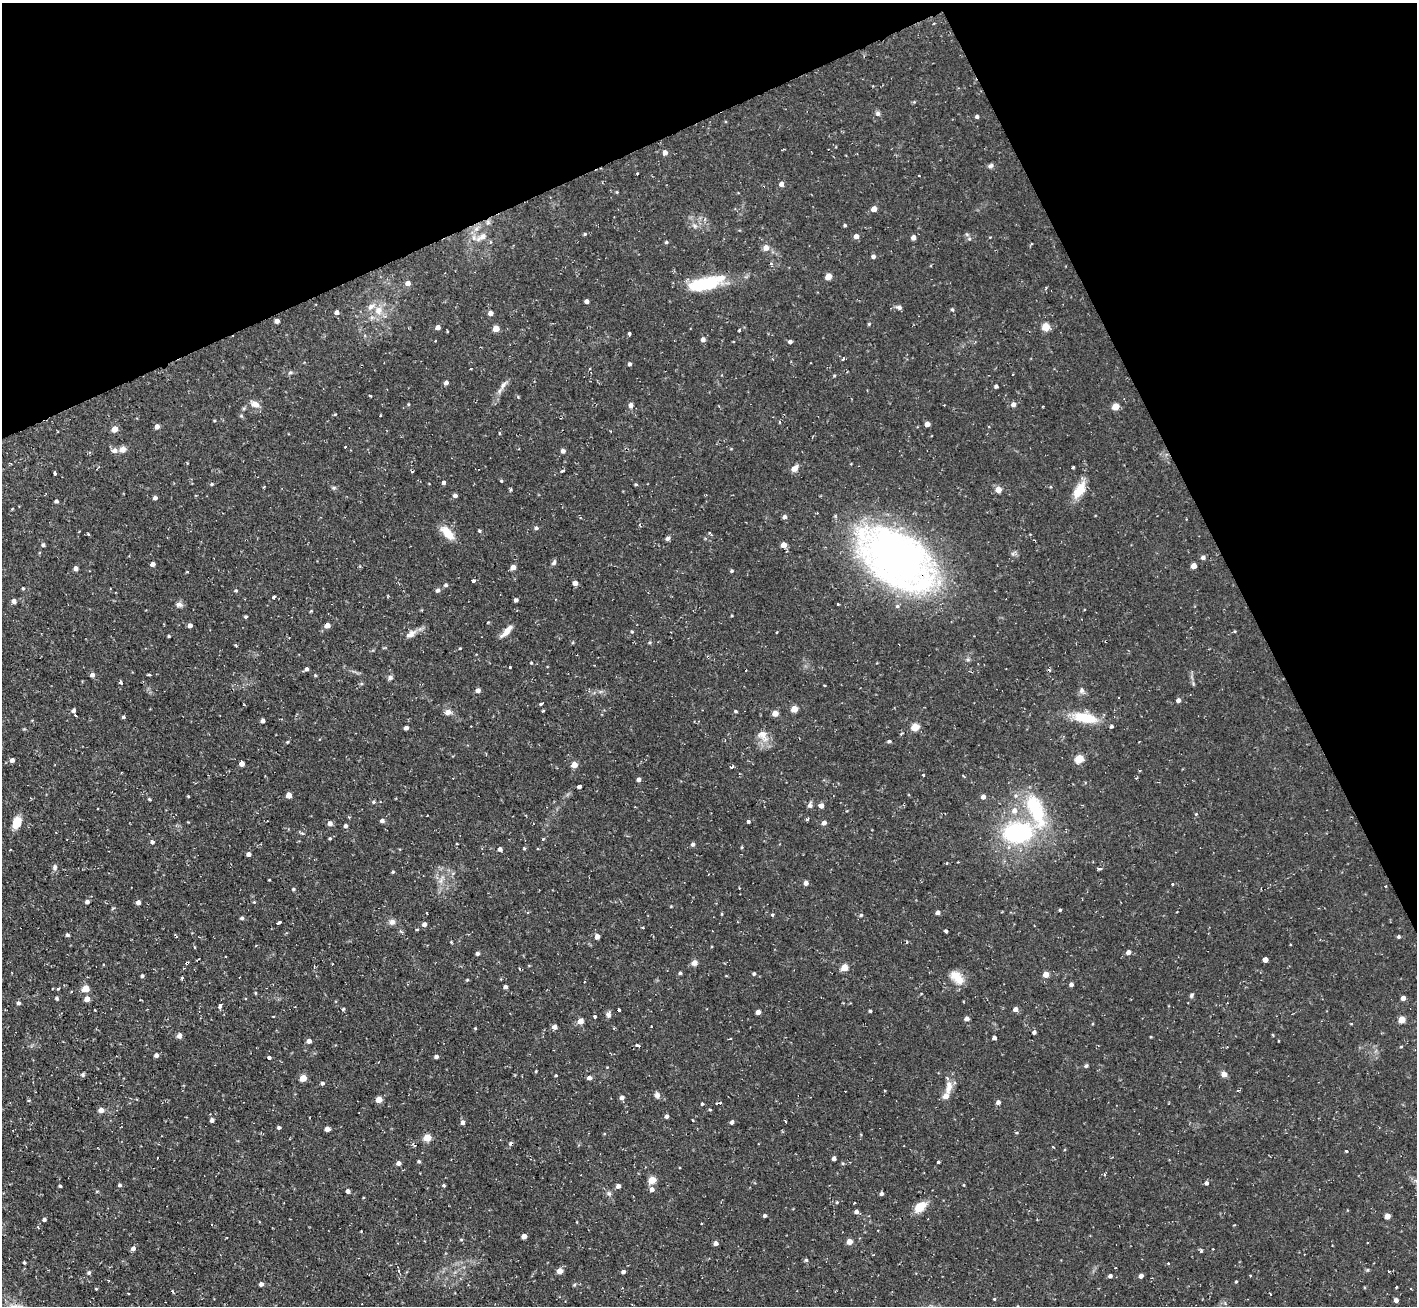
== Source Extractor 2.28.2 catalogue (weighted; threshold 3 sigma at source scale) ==
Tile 3 of 4 x 4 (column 3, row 1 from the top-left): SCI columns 2833-4247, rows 4198-5501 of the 5665 x 5649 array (HDU 1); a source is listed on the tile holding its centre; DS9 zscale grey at full resolution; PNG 1419 x 1308 px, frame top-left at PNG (2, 3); no overlay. Shown black and unused: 23% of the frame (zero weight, under 2 of 3 exposures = <1% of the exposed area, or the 3 px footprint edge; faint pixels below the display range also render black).
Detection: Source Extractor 2.28.2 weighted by HDU 2 'WHT'; one run over the whole footprint, this tile lists its part. Background 0.085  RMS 0.0075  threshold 0.0336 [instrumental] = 3 sigma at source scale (4.5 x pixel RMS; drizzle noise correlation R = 1.50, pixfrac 1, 0.05/0.05 arcsec/px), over >= 5 px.
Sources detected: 343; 1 inside a brighter object's white glare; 11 cosmic-ray / hot-pixel residue — not listed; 6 inside a brighter listed object's ellipse — not listed separately; the other 325 listed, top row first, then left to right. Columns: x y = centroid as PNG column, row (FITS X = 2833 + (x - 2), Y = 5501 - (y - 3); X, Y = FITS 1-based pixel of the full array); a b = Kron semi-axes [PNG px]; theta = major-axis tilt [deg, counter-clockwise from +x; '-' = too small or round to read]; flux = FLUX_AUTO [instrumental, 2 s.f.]
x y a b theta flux
878 113 7 6 - 1.9
977 116 4 4 - 1.7
665 153 5 5 - 3.4
991 166 7 6 - 1.8
637 173 3 3 - 0.99
919 176 3 2 - 0.69
781 184 5 5 - 3.1
617 192 5 3 - 0.7
874 209 4 4 - 6.7
488 222 7 5 -46 1.7
845 225 4 3 - 1.1
695 226 8 6 -36 2.2
585 234 5 4 - 0.91
856 236 5 4 - 4.5
482 237 18 8 30 6.3
913 237 4 4 - 4
666 242 4 4 - 1.1
766 248 6 5 - 5.4
873 257 5 4 - 2.2
828 276 5 4 - 13
408 283 5 4 - 3.9
707 283 42 16 11 36
586 301 4 4 - 2.8
899 307 6 5 - 2.7
952 309 5 4 - 1.2
378 310 12 10 66 8.2
337 312 5 4 - 2.8
491 313 4 4 - 4.3
277 321 4 4 - 3
869 324 4 4 - 0.83
438 327 4 4 - 3.5
1046 327 5 5 - 21
496 328 4 4 - 11
739 330 3 3 - 1.4
629 333 3 3 - 3
703 339 5 5 - 2.7
435 341 2 2 - 0.72
790 342 4 4 - 2
843 359 4 3 - 2.4
630 364 4 4 - 1.5
834 375 4 4 - 0.82
446 383 4 4 - 2.7
503 385 15 6 58 4
996 386 4 3 - 1.6
370 396 3 2 - 0.78
255 404 10 7 -24 5.8
408 404 4 3 - 0.71
1013 404 5 5 - 3.4
631 405 7 6 - 2.4
1115 407 5 4 - 14
335 414 5 3 - 0.63
380 416 3 2 - 0.83
927 424 4 4 - 3.9
157 426 5 5 - 3.1
115 429 5 4 - 8.6
345 447 3 3 - 0.95
122 449 9 7 14 3.9
563 451 6 5 - 2.3
1073 467 3 3 - 2.8
794 468 8 6 42 5.1
563 471 6 2 27 1
55 473 4 3 - 1.6
501 481 4 3 - 0.67
443 483 4 4 - 2
212 484 4 4 - 0.9
636 484 4 4 - 0.96
334 488 7 5 0 1.4
511 489 4 4 - 0.94
998 489 5 5 - 8
1079 490 22 11 56 14
455 495 5 5 - 2.2
155 498 4 4 - 2.1
56 501 4 4 - 1.4
784 517 5 4 - 2.8
536 528 5 4 - 1.8
479 531 4 4 - 0.89
447 533 20 9 -46 12
710 533 5 3 - 1
89 534 3 3 - 2.3
668 538 6 5 - 1.8
43 545 5 4 - 1.4
784 545 5 5 - 5.9
1203 557 5 4 - 2.5
896 559 75 43 -36 400
554 562 8 5 60 1.8
153 564 4 4 - 3.6
1194 566 4 4 - 6.9
513 567 5 4 - 5.5
76 568 4 4 - 3.3
731 571 4 3 - 1.1
473 581 4 3 - 4.1
575 583 4 4 - 3.8
446 585 5 4 - 1.6
23 588 4 4 - 0.92
438 590 5 5 - 2.1
236 591 4 4 - 0.9
273 597 4 3 - 4.8
516 600 4 4 - 2.3
14 601 5 5 - 3
179 604 9 7 -9 2.6
838 604 3 2 - 0.97
246 617 4 3 - 1.1
190 625 4 4 - 2.7
327 625 5 4 - 5.1
507 631 17 6 47 6
632 632 4 4 - 0.76
411 634 16 8 31 5.1
169 636 3 3 - 0.77
1106 641 3 3 - 1.6
460 648 4 3 - 0.57
968 659 6 4 18 1.1
531 663 4 3 - 0.63
510 667 3 3 - 1.2
307 669 4 4 - 1.9
92 675 5 4 - 2.9
149 675 6 2 -4 1.1
390 677 6 6 - 2
121 682 3 3 - 7.1
824 685 3 2 - 1
478 690 4 4 - 3.3
1082 690 7 7 - 2.5
1178 700 5 4 - 2.7
541 704 4 3 - 1.9
794 709 5 4 - 13
73 710 4 3 - 2.3
736 711 4 4 - 0.94
448 712 7 6 - 4.5
775 713 5 4 - 7.9
75 715 3 3 - 2.2
123 717 4 4 - 1.2
1086 718 30 12 -11 23
263 721 4 4 - 2.7
915 727 5 5 - 17
406 728 4 4 - 2.8
763 735 20 13 -48 8.6
889 741 4 4 - 1.4
288 742 4 3 - 0.99
1079 759 5 5 - 25
12 760 5 5 - 2.8
242 764 4 4 - 5.3
574 765 4 4 - 10
732 767 4 3 - 1.3
923 775 3 3 - 2
639 779 4 4 - 2.3
579 787 4 3 - 6.4
289 795 4 4 - 6.9
188 796 3 2 - 0.69
983 797 4 4 - 3.6
150 799 4 3 - 0.99
374 802 5 4 - 1.1
810 805 6 5 - 2.9
821 806 5 5 - 3.9
1036 810 55 20 -69 54
1014 811 8 7 - 5.2
1196 814 4 3 - 0.75
349 817 5 3 - 0.78
807 819 4 4 - 1
382 821 4 4 - 2.6
748 821 3 3 - 6.9
17 823 15 10 71 9.9
330 823 5 5 - 3.1
824 823 5 5 - 2.9
346 826 5 4 - 1.8
1018 832 27 18 6 91
302 833 6 4 -18 0.98
330 838 4 3 - 0.84
543 839 5 3 - 0.78
152 842 5 4 - 1.8
693 844 5 5 - 1.9
742 847 5 3 - 0.69
524 848 4 4 - 0.97
500 849 4 4 - 2.9
248 854 5 4 - 2.1
958 862 2 2 - 0.52
946 863 3 3 - 0.81
55 867 8 6 89 2.1
1099 869 6 3 2 1.2
393 872 4 4 - 0.9
269 880 3 2 - 0.55
441 881 9 4 90 2.8
806 883 4 4 - 3.4
739 888 3 2 - 0.76
293 889 4 4 - 1.1
87 902 5 4 - 1.9
138 902 4 4 - 3.2
254 902 4 4 - 0.67
1060 910 3 3 - 0.89
938 912 4 4 - 2.9
427 913 3 2 - 0.68
722 914 4 3 - 0.65
772 915 4 4 - 0.94
861 915 5 4 - 0.99
242 918 5 4 - 1.4
392 922 8 8 - 3.1
278 923 5 3 - 3.8
424 924 4 4 - 3.1
642 927 3 2 - 0.79
401 931 5 4 - 1.2
946 931 3 3 - 7.8
67 935 4 4 - 1.6
597 937 4 4 - 4.8
1399 937 4 4 - 1.2
451 942 3 3 - 0.76
1291 944 3 3 - 1.9
1128 952 5 4 - 3.7
477 953 4 4 - 1.8
1265 960 4 4 - 24
187 963 3 3 - 2
694 963 7 6 - 3.5
845 967 5 4 - 11
680 973 4 4 - 1.3
754 974 4 4 - 1.4
1046 974 4 4 - 8
142 976 4 4 - 1.2
182 977 3 3 - 1.5
957 977 19 11 -45 11
467 980 4 4 - 0.76
1071 984 4 4 - 2.3
505 987 4 4 - 2.4
58 989 4 3 - 0.92
86 989 5 5 - 13
1191 995 6 5 - 1.3
56 998 5 4 - 1.1
1403 998 4 4 - 4
87 999 5 4 - 6
18 1003 4 4 - 2
220 1006 5 4 - 2.6
343 1009 5 3 - 0.92
1015 1009 5 4 - 3.8
619 1010 3 3 - 6.2
870 1011 3 3 - 1
758 1012 4 4 - 4.7
608 1015 8 6 -89 2.4
595 1016 3 3 - 2.3
967 1019 4 4 - 3.9
1402 1020 5 4 - 13
581 1021 5 4 - 7.4
555 1027 5 4 - 4.1
475 1028 4 4 - 0.71
1034 1032 4 4 - 2.2
179 1036 7 6 - 2.5
994 1038 4 4 - 2.7
730 1039 3 2 - 0.65
309 1041 4 4 - 3.7
638 1046 4 3 - 2.1
1401 1047 5 3 - 0.69
156 1055 5 4 - 2.1
436 1056 4 4 - 2
269 1057 4 3 - 10
1086 1066 5 4 - 1.3
536 1071 4 3 - 0.62
1224 1074 6 6 - 4.2
83 1075 5 4 - 1.5
556 1075 3 3 - 0.85
303 1078 5 4 - 13
589 1078 5 4 - 3.1
322 1083 4 4 - 1.6
948 1089 11 9 60 5.1
657 1095 8 7 - 2.5
622 1098 4 4 - 3.1
379 1099 4 4 - 10
998 1102 5 4 - 2.7
720 1103 3 3 - 0.92
101 1110 5 4 - 4.9
667 1116 4 4 - 2.3
212 1120 4 4 - 2.5
785 1121 3 2 - 1.3
463 1122 4 4 - 2.9
732 1122 4 4 - 2.3
279 1127 4 3 - 1.6
328 1129 5 4 - 5.2
427 1138 5 5 - 20
510 1143 6 4 54 1.5
1053 1147 3 2 - 0.71
1346 1151 4 3 - 2.3
834 1158 5 4 - 2
419 1161 4 4 - 1.3
938 1162 3 3 - 1.1
399 1163 4 4 - 3.3
843 1163 5 4 - 0.92
652 1180 5 4 - 18
1207 1183 5 4 - 1.9
120 1185 5 4 - 1.3
444 1185 4 3 - 1.2
964 1185 4 3 - 0.58
60 1186 3 3 - 1.2
618 1186 4 4 - 2.7
652 1189 5 5 - 3.5
348 1191 4 4 - 2.6
609 1193 7 5 -68 1.8
881 1193 4 4 - 2
837 1202 4 3 - 0.72
920 1207 17 10 39 9.2
856 1212 4 4 - 2.6
765 1216 4 4 - 1.4
1387 1216 4 4 - 7.6
44 1219 4 3 - 1.7
701 1223 2 2 - 0.7
211 1224 3 3 - 1.2
38 1227 4 4 - 0.83
361 1231 3 2 - 0.59
524 1236 4 4 - 5.5
461 1240 5 3 - 0.79
849 1241 4 4 - 8.7
716 1243 5 4 - 2.9
133 1248 5 5 - 2.7
1213 1249 2 2 - 0.6
806 1260 4 4 - 1.3
24 1263 4 3 - 0.88
399 1271 5 3 - 0.92
560 1271 5 4 - 8
1388 1271 3 2 - 1.3
623 1272 4 4 - 2.1
89 1273 5 4 - 1.5
1109 1276 7 4 63 1.4
1141 1276 4 4 - 3.3
1250 1276 3 3 - 0.78
1236 1282 4 3 - 0.78
261 1284 4 4 - 2.6
574 1285 5 4 - 0.88
96 1289 3 3 - 0.71
128 1293 3 2 - 0.64
994 1299 4 4 - 0.64
1396 1300 4 4 - 2.8
362 1304 3 2 - 0.57
Overlapping masked pixels (flux is a lower limit): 4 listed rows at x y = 488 222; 896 559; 1106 641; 187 963
Unlisted compact peaks at least as high as the median listed source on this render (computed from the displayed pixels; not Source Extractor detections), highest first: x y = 702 1104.